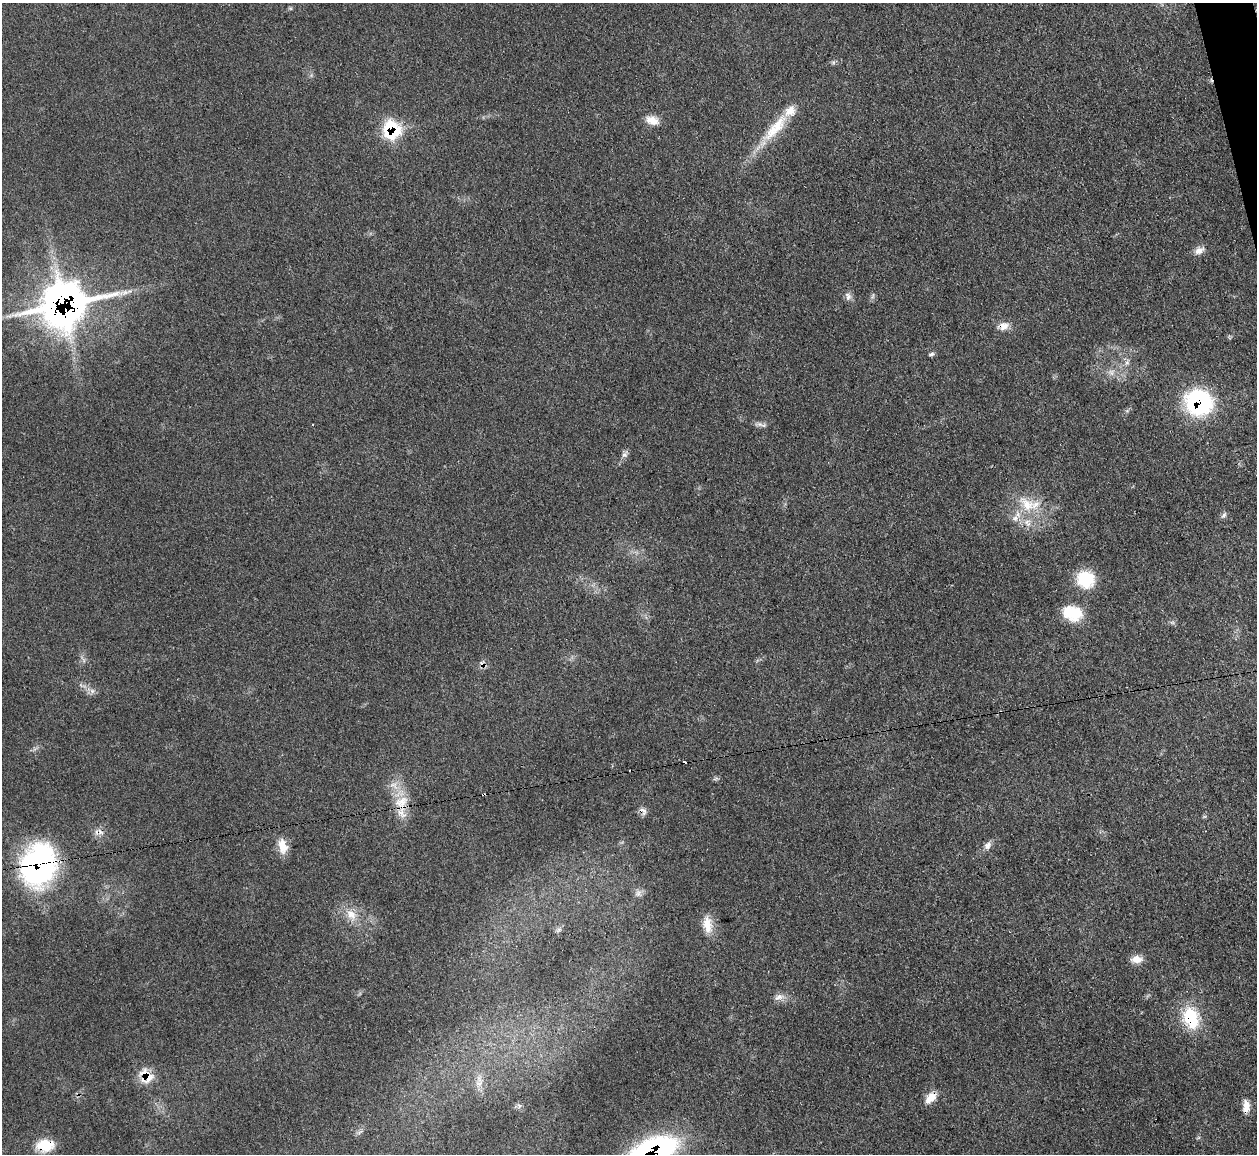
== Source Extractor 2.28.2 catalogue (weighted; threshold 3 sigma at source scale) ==
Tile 10 of 4 x 4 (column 2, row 3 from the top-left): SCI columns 1258-2512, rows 1405-2556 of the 5025 x 4997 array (HDU 1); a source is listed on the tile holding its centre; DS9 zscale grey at full resolution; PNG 1259 x 1156 px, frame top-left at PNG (2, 3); no overlay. Shown black and unused: <1% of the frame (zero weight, under 3 of 4 exposures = <1% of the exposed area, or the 3 px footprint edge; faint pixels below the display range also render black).
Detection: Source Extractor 2.28.2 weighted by HDU 2 'WHT'; one run over the whole footprint, this tile lists its part. Background 0.0431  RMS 0.0056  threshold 0.0251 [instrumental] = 3 sigma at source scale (4.5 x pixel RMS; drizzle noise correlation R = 1.50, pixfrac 1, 0.05/0.05 arcsec/px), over >= 5 px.
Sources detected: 52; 5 cosmic-ray / hot-pixel residue — not listed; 3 inside a brighter listed object's ellipse — not listed separately; the other 44 listed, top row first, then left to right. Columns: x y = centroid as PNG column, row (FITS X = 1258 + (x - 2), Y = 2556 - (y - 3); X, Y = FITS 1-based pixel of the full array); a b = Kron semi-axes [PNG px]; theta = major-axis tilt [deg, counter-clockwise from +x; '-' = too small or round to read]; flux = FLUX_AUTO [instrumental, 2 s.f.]
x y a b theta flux
290 8 6 4 -18 0.7
833 62 6 5 - 1
652 120 17 10 -19 6
775 128 51 14 49 22
391 130 17 15 -66 33
1199 251 14 8 26 3.7
848 296 12 8 -74 2.7
873 296 9 4 77 1.2
63 304 36 29 17 390
1003 326 15 10 11 5.2
931 354 6 5 - 1.5
1127 362 6 6 - 1.6
1111 372 10 7 -74 2.5
1198 402 21 19 -23 86
759 424 11 6 -18 2.1
625 455 10 8 54 2.1
1027 504 28 17 -40 18
1224 515 10 5 47 1.4
1015 518 9 8 - 3.2
1085 579 21 19 -34 19
1072 613 24 17 -17 17
83 660 10 4 -61 1.4
92 691 6 6 - 1.8
394 785 16 8 -36 5.2
402 802 22 15 21 11
643 811 14 7 -48 2.8
988 845 12 8 58 2.9
283 846 20 11 -78 7.7
38 865 47 36 76 110
638 893 11 7 59 2.6
351 915 19 12 -55 8.2
707 925 23 11 -82 8.8
559 930 7 5 30 1.3
1137 959 15 9 1 4.8
779 997 15 7 21 3.4
1191 1018 23 16 -71 28
146 1076 20 16 -53 10
479 1083 13 8 43 3.9
930 1098 16 10 47 6.4
519 1105 7 4 -19 1.1
1246 1106 16 8 90 5.9
359 1132 11 3 35 1.1
45 1145 21 14 4 13
653 1151 42 20 23 150
Overlapping masked pixels (flux is a lower limit): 13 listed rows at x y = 391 130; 63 304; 1003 326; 1198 402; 402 802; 643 811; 38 865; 1191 1018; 146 1076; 930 1098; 1246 1106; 45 1145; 653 1151
Isophote crosses this tile's border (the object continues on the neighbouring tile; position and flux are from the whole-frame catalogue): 1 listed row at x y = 653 1151